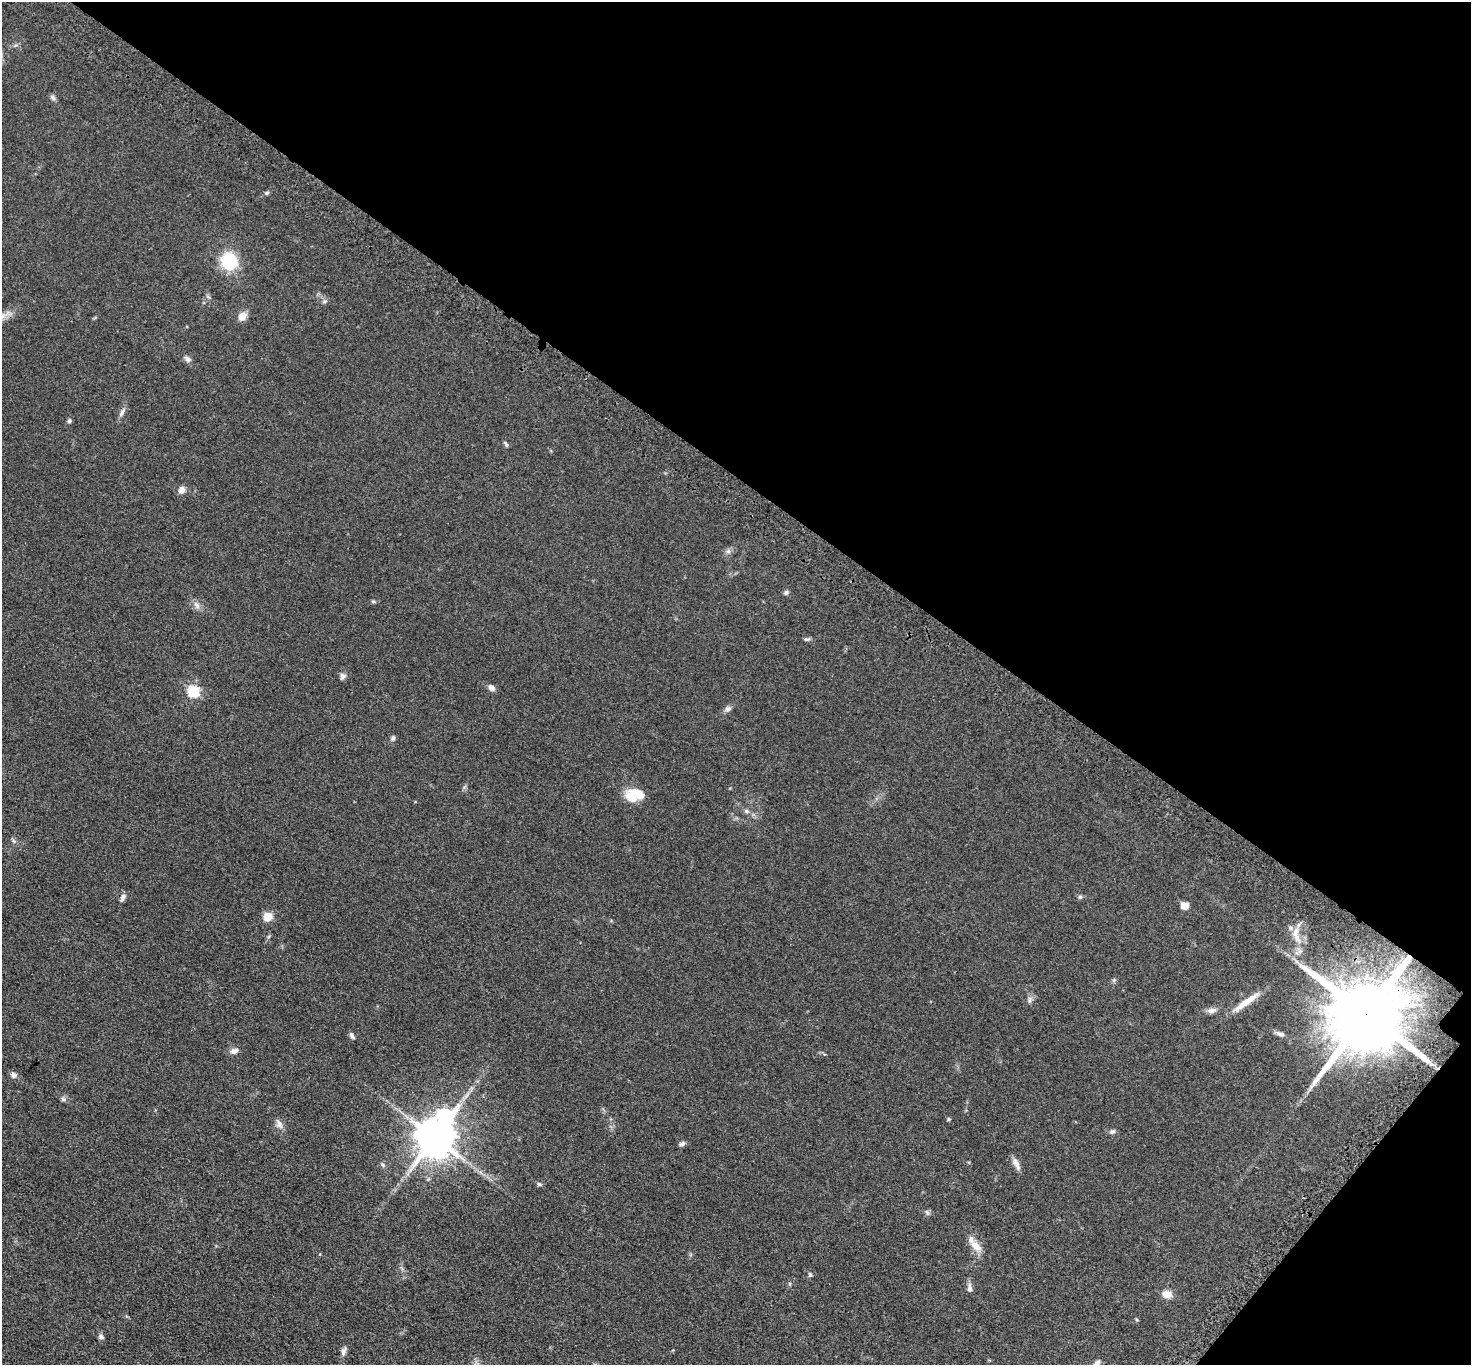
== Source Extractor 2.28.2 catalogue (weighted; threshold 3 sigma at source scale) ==
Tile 8 of 4 x 4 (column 4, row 2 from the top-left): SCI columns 4474-5942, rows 3082-4444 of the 6011 x 6022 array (HDU 1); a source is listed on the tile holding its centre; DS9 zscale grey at full resolution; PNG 1473 x 1367 px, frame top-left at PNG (2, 2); no overlay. Shown black and unused: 37% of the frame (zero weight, under 3 of 5 exposures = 4% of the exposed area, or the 3 px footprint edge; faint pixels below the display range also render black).
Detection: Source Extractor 2.28.2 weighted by HDU 2 'WHT'; one run over the whole footprint, this tile lists its part. Background 0.0471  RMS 0.0071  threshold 0.0319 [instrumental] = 3 sigma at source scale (4.5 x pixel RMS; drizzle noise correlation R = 1.50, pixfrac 1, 0.05/0.05 arcsec/px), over >= 5 px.
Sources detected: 54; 1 inside a brighter object's white glare — not listed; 1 inside a brighter listed object's ellipse — not listed separately; the other 52 listed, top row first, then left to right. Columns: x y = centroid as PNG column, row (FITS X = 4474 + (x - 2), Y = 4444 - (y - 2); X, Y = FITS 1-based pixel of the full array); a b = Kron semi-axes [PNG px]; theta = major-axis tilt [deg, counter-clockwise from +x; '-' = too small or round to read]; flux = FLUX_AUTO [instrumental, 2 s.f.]
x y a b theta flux
53 97 9 6 -40 1.6
267 193 6 5 - 1.1
229 261 13 12 - 40
325 301 6 6 - 1.4
242 316 10 8 54 5.7
187 359 10 7 -36 2.2
122 412 12 6 60 2.6
69 421 6 5 - 1.2
506 444 8 4 -60 1.2
182 490 9 8 - 3.6
728 551 6 6 - 1.7
786 593 7 6 - 1.4
373 601 5 5 - 0.91
197 605 12 6 -60 2.9
806 639 9 4 -6 1.4
343 676 7 7 - 2.1
491 688 8 6 -40 3.1
193 691 6 6 - 64
728 709 8 7 - 2.2
393 738 8 5 80 1.3
635 794 23 14 2 15
747 811 6 5 - 1.6
14 841 6 5 - 1.2
123 897 11 6 67 2.4
1080 897 6 4 0 1.1
1184 906 9 7 -28 5
268 917 10 9 - 7
1296 934 33 12 -80 12
1114 980 6 5 - 1.1
1030 1000 9 5 84 1.9
1246 1002 43 7 36 11
1212 1010 14 7 11 3.3
1366 1014 21 17 48 11000
1281 1034 11 6 -12 2.5
352 1036 9 5 -60 1.7
234 1051 10 7 18 3.2
14 1075 9 8 - 2.3
63 1099 7 6 - 1.6
948 1119 5 4 - 0.83
279 1124 14 7 -63 3.2
1112 1132 7 6 - 1.7
435 1137 11 10 - 2300
681 1144 8 5 25 1.9
1016 1163 15 7 -64 3.6
382 1165 7 5 -43 1.3
539 1184 8 4 -27 1.1
976 1246 18 9 -45 7.1
810 1275 6 5 - 1.3
970 1288 12 6 -87 2.8
1167 1294 11 8 -6 5.9
101 1337 7 6 - 1.9
344 1351 11 7 73 2.4
Overlapping masked pixels (flux is a lower limit): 1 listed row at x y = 1366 1014